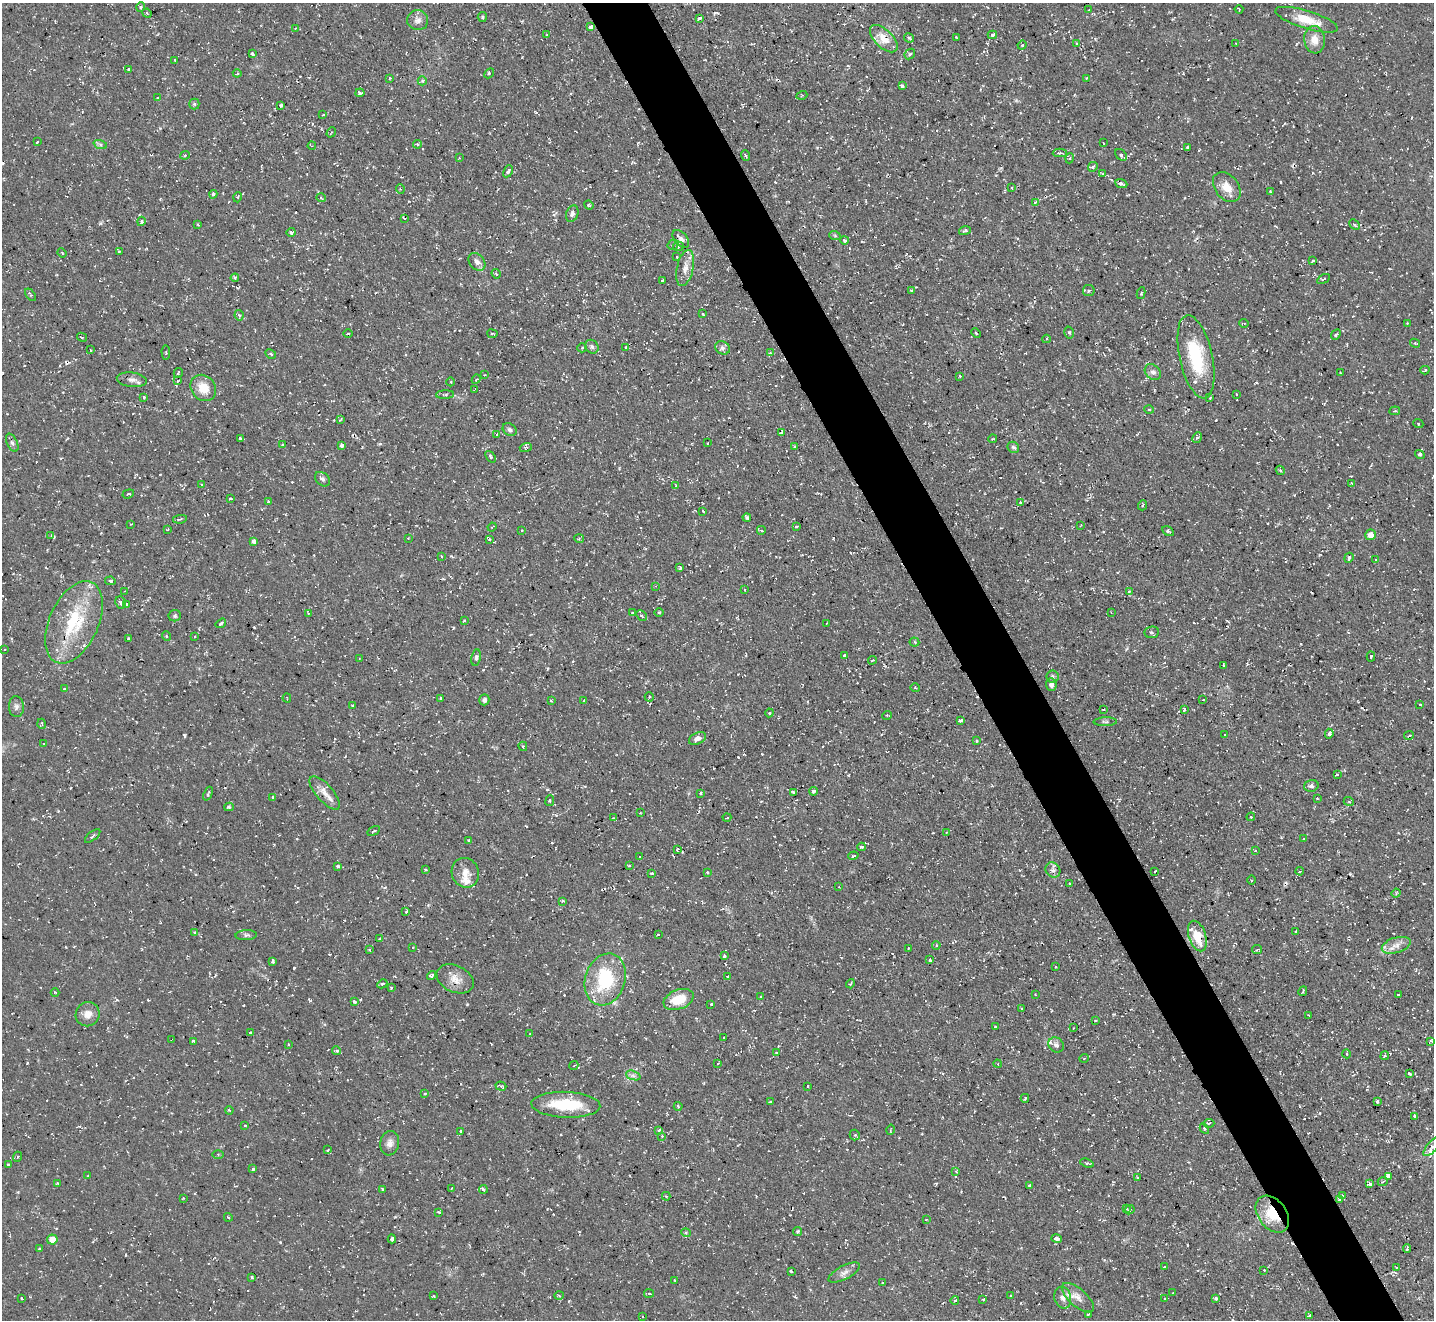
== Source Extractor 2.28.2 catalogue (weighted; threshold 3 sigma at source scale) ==
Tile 6 of 4 x 4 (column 2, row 2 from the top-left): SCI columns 1433-2864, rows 2926-4243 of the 5727 x 5714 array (HDU 1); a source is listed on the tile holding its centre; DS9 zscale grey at full resolution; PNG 1436 x 1322 px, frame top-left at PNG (2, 3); each listed source drawn as its Kron ellipse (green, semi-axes under 4 px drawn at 4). Shown black and unused: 5% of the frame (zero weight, under 2 of 3 exposures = <1% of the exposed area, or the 3 px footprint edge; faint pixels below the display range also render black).
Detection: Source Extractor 2.28.2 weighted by HDU 2 'WHT'; one run over the whole footprint, this tile lists its part. Background 0.0548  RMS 0.0065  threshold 0.0293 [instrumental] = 3 sigma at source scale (4.5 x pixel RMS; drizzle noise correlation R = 1.50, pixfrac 1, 0.05/0.05 arcsec/px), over >= 5 px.
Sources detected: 439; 23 cosmic-ray / hot-pixel residue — neither listed nor drawn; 12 inside a brighter listed object's ellipse — not listed separately; the other 404 listed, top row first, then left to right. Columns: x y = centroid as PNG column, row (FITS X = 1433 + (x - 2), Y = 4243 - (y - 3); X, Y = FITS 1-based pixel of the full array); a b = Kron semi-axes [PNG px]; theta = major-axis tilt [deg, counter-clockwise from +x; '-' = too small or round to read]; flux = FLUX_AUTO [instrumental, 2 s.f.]
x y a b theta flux
141 7 5 4 - 1
1239 9 4 3 - 0.56
1089 10 3 2 - 0.36
147 13 5 4 - 0.96
482 17 5 4 - 1.1
699 18 3 3 - 2.7
418 20 10 10 - 3.6
1307 20 33 9 -17 14
591 27 3 3 - 14
295 28 3 3 - 0.55
547 35 3 3 - 0.48
992 35 4 4 - 1.3
956 37 3 2 - 0.44
909 38 5 4 - 1.1
884 39 17 9 -45 10
1315 40 14 10 -82 6.6
1077 44 4 3 - 0.71
1236 44 3 2 - 0.47
1022 45 4 4 - 0.75
252 54 4 3 - 1.6
910 54 6 4 44 1
175 60 4 3 - 0.74
129 69 3 3 - 0.98
237 73 4 4 - 0.87
489 73 6 2 44 0.68
1087 78 4 3 - 0.69
389 79 3 3 - 0.69
422 81 4 4 - 1.1
902 86 4 3 - 1.5
360 93 4 3 - 2.9
802 95 5 3 - 0.68
157 98 4 3 - 0.75
194 104 5 5 - 1.1
281 105 3 3 - 1.2
323 115 3 2 - 0.83
331 132 5 2 - 0.55
37 142 3 2 - 0.72
1103 143 3 2 - 0.64
100 144 7 4 -19 1.3
417 144 4 4 - 1.1
312 146 4 3 - 0.73
1187 147 3 3 - 0.67
1060 153 7 3 1 1.1
185 155 4 4 - 1.1
745 155 5 2 - 0.72
1121 155 7 5 -43 1.5
459 157 3 3 - 0.6
1070 158 5 3 - 0.69
1093 167 5 4 - 1.1
508 171 6 4 63 1.8
1102 174 3 2 - 0.42
1121 184 6 4 -21 1.7
1227 187 17 11 -51 8.8
1012 188 3 2 - 0.49
400 189 5 3 - 0.63
1270 191 3 3 - 0.6
213 194 4 3 - 1.3
238 197 5 3 - 0.6
321 198 5 3 - 0.62
1035 202 4 3 - 1.8
589 205 5 4 - 0.8
572 214 8 6 69 1.9
405 218 3 2 - 0.63
141 221 4 4 - 2.1
198 224 2 2 - 0.74
1354 225 6 4 -44 1.1
965 231 6 3 17 1.2
291 232 4 3 - 2.9
835 236 6 3 -20 0.83
681 239 10 6 -49 2.7
844 240 4 4 - 1.7
673 245 5 5 - 1.2
678 246 5 5 - 1.7
119 251 4 2 - 0.55
62 253 5 3 - 0.55
677 257 3 2 - 0.49
1313 261 3 3 - 0.96
477 262 10 7 -50 3.4
685 268 18 8 78 6
496 274 5 4 - 0.98
235 278 4 3 - 1
1324 279 7 3 29 0.86
662 280 3 3 - 1.5
911 290 3 3 - 0.69
1089 291 6 5 - 1.6
1141 293 6 4 81 0.97
31 295 7 4 -51 0.98
703 314 3 3 - 0.61
239 315 5 4 - 1.1
1244 323 5 3 - 0.61
1407 323 3 2 - 0.46
976 333 5 3 - 0.73
1069 333 6 4 -73 1.5
348 334 5 3 - 0.72
492 334 5 2 - 0.57
1336 335 5 4 - 1.1
82 337 5 2 - 0.76
1046 339 4 3 - 0.63
1415 343 5 3 - 0.74
592 347 7 6 - 1.7
625 347 3 2 - 0.55
582 348 5 4 - 0.85
722 348 8 6 -29 2.1
91 350 3 2 - 0.55
166 352 7 3 -86 0.74
770 353 4 4 - 0.8
271 354 6 3 -28 0.97
1196 357 42 16 -77 39
1425 370 4 2 - 1.3
1153 372 9 7 -41 2.6
178 373 5 3 - 0.91
1341 373 3 2 - 0.81
485 375 2 2 - 0.53
959 376 3 2 - 0.82
476 379 5 4 - 0.82
132 380 15 7 -7 3.3
177 381 4 3 - 0.68
451 382 4 3 - 0.51
203 388 14 12 -49 11
475 389 4 2 - 0.73
1236 394 3 3 - 0.52
445 395 9 3 2 1.2
144 397 3 3 - 1.4
1210 398 4 3 - 0.76
1149 409 4 3 - 0.76
1395 411 5 2 - 0.75
340 420 4 3 - 0.72
1418 423 5 3 - 0.6
510 430 7 5 -33 1.8
781 433 3 3 - 0.81
497 434 4 3 - 0.78
240 438 4 3 - 0.93
1197 438 5 4 - 1.2
992 439 4 3 - 0.61
12 443 9 5 -64 1.8
708 443 3 2 - 0.52
283 445 4 4 - 1.2
341 445 3 3 - 4.1
526 447 6 3 18 0.97
795 447 3 3 - 0.95
1013 447 6 5 - 1.3
1420 454 5 4 - 1.3
490 457 6 3 -51 1.1
1280 470 5 3 - 0.84
322 479 8 6 -41 2.1
1352 483 4 3 - 0.8
202 484 4 3 - 0.72
676 486 4 3 - 0.55
128 494 6 3 18 0.84
230 498 3 2 - 0.91
268 501 3 3 - 0.55
1021 502 4 3 - 1.4
1143 505 5 3 - 0.75
703 511 3 3 - 0.67
747 517 4 4 - 1.4
180 519 7 3 9 1.2
131 524 3 2 - 0.51
1081 525 4 2 - 0.43
796 526 3 3 - 0.92
492 527 4 3 - 0.61
167 530 3 2 - 0.62
522 530 3 3 - 0.65
761 530 4 2 - 0.92
1168 531 6 4 -31 1.1
51 535 3 2 - 0.51
1370 535 5 5 - 3.8
408 538 2 2 - 0.34
579 538 5 3 - 0.72
490 539 4 3 - 0.64
254 541 4 3 - 2.4
441 556 4 3 - 0.56
1349 558 5 3 - 1.2
1376 559 3 3 - 0.83
680 567 4 3 - 0.81
110 581 5 4 - 1.3
655 586 4 3 - 0.63
745 590 3 3 - 0.61
125 591 3 3 - 0.56
1129 591 4 3 - 1.1
121 603 6 5 - 1.6
126 604 4 3 - 1.1
659 612 5 3 - 0.62
1111 612 3 2 - 0.46
308 613 3 2 - 0.61
632 613 3 3 - 1.1
641 615 6 4 -45 1.2
175 616 6 5 - 1.2
464 620 3 3 - 0.58
74 622 44 24 66 44
221 623 5 3 - 1.5
827 623 3 2 - 0.38
1152 632 7 5 7 1.4
166 636 5 3 - 0.65
195 636 4 3 - 0.61
128 639 3 2 - 0.69
914 642 5 4 - 1.1
4 649 3 2 - 0.83
844 655 4 3 - 1.4
1371 656 5 3 - 1.3
476 657 8 5 80 1.8
359 659 3 2 - 0.56
872 660 4 3 - 1
1224 666 4 2 - 0.97
1052 677 6 6 - 1.5
1051 685 6 5 - 2.9
64 688 3 3 - 1.1
915 688 5 3 - 0.52
649 697 4 4 - 1.3
287 698 4 2 - 0.6
441 699 3 3 - 1.1
484 700 5 5 - 1.8
1203 700 3 2 - 0.8
551 701 4 3 - 0.69
584 701 3 3 - 0.73
352 705 3 2 - 0.6
1420 705 3 2 - 0.51
16 706 10 7 -86 2.5
1184 709 4 3 - 1
1103 710 3 2 - 0.49
769 713 4 4 - 0.81
887 716 5 3 - 0.76
960 721 4 3 - 1.8
1105 722 12 4 1 1.4
42 724 5 3 - 0.62
1329 734 5 4 - 2.4
1225 735 2 2 - 0.41
1409 735 5 3 - 0.83
697 738 9 5 26 3
977 741 3 3 - 0.73
44 744 3 2 - 0.4
523 746 5 4 - 0.88
1337 775 4 2 - 0.74
1311 786 7 6 - 2.1
814 791 4 3 - 1.8
794 792 4 2 - 0.99
325 793 21 8 -49 5.7
700 793 3 2 - 0.84
208 794 7 3 67 0.77
272 797 3 2 - 0.44
1317 798 3 3 - 0.46
550 801 5 3 - 0.75
1349 802 5 3 - 0.72
229 807 5 4 - 0.95
640 813 2 2 - 0.45
1251 817 4 4 - 0.84
613 818 3 3 - 0.75
727 818 4 3 - 0.59
374 831 7 2 33 0.79
947 832 3 2 - 0.44
93 836 9 3 40 1.1
1304 839 4 3 - 0.61
468 840 3 3 - 0.67
862 847 4 3 - 0.99
677 850 3 2 - 0.59
1255 851 3 2 - 0.46
853 856 5 3 - 0.85
639 857 4 2 - 0.58
629 865 3 2 - 0.55
338 866 3 3 - 1.8
425 869 3 3 - 1.1
1053 870 8 7 - 2.7
1155 871 3 2 - 0.74
1300 871 4 3 - 0.91
707 872 3 3 - 0.85
465 873 15 13 -70 6.4
652 873 4 3 - 0.98
1252 880 5 3 - 0.81
1070 883 3 3 - 0.7
839 887 4 2 - 0.55
1396 893 4 3 - 0.63
563 901 4 3 - 0.99
406 912 4 3 - 0.93
1296 931 3 2 - 0.77
194 932 3 3 - 0.74
246 935 11 5 2 1.8
658 935 4 2 - 0.59
1197 936 16 8 -72 15
379 939 3 2 - 0.56
936 945 4 4 - 0.78
1396 945 15 7 17 5.2
413 947 3 2 - 0.4
909 948 2 2 - 0.58
369 950 4 3 - 0.81
1257 950 5 3 - 0.83
724 956 3 3 - 1.4
930 960 3 3 - 2.4
272 962 3 3 - 1.6
1056 967 3 2 - 0.86
432 975 5 4 - 2.1
727 976 2 2 - 0.52
455 979 19 13 -26 8
605 979 26 20 71 41
382 984 5 3 - 1.1
850 984 5 2 - 0.65
391 988 3 3 - 0.58
1303 991 5 2 - 0.7
55 992 4 3 - 0.51
1398 994 3 3 - 1.3
1035 995 3 2 - 0.69
761 997 3 3 - 0.65
679 999 15 9 21 15
354 1002 4 3 - 1
711 1004 3 3 - 0.78
1022 1009 3 2 - 0.65
88 1014 12 12 - 5.8
1309 1015 2 2 - 0.56
1095 1021 3 2 - 0.43
995 1026 3 3 - 0.83
1073 1028 2 2 - 0.39
251 1033 4 3 - 3
530 1034 3 2 - 0.66
724 1038 2 2 - 0.62
172 1040 4 2 - 0.61
193 1041 4 3 - 1.4
1431 1041 4 3 - 0.84
288 1044 3 2 - 0.71
1056 1045 8 7 - 2.7
336 1051 4 4 - 1.4
776 1053 3 3 - 1
1347 1054 4 3 - 0.58
1385 1056 5 4 - 0.9
1084 1058 5 3 - 0.6
718 1063 3 2 - 0.83
998 1064 4 2 - 0.43
574 1065 4 3 - 0.5
1409 1073 4 2 - 0.95
633 1075 7 4 -19 2
501 1086 5 4 - 1.3
808 1086 3 2 - 0.69
425 1094 4 3 - 0.69
1025 1098 4 3 - 1.1
771 1102 3 3 - 1.3
1377 1102 3 3 - 1.2
566 1105 34 13 -2 31
678 1106 4 4 - 0.75
229 1110 4 3 - 0.65
1415 1116 4 3 - 2.2
1209 1123 5 3 - 0.77
245 1125 3 2 - 0.48
1204 1128 5 3 - 1
659 1130 4 2 - 0.71
891 1130 5 2 - 0.56
461 1131 4 3 - 1.3
855 1135 5 5 - 1.1
662 1136 3 3 - 0.47
390 1143 12 9 81 3.9
1433 1146 13 5 48 3.6
328 1150 4 3 - 0.81
218 1154 5 3 - 0.73
17 1157 5 4 - 1.1
1087 1163 7 3 -20 1.2
8 1164 3 3 - 2.9
253 1169 3 3 - 1.7
956 1172 3 2 - 0.56
88 1176 3 3 - 0.85
1388 1176 4 3 - 40
1137 1177 4 3 - 0.65
1383 1181 5 3 - 0.77
57 1183 4 3 - 0.9
1370 1184 4 3 - 9
1029 1186 4 3 - 1.9
452 1188 3 2 - 0.49
382 1189 4 3 - 0.8
483 1189 4 4 - 1.7
1343 1195 3 3 - 3.1
666 1196 4 4 - 0.96
183 1198 3 2 - 0.5
1340 1200 4 3 - 3.6
1127 1209 3 2 - 0.5
1130 1210 5 3 - 0.77
439 1212 3 3 - 0.77
1272 1214 20 14 -53 22
228 1217 4 3 - 0.62
926 1220 4 2 - 0.43
797 1231 4 4 - 1
686 1233 5 3 - 0.72
1057 1238 5 4 - 2.6
52 1239 5 5 - 6.5
392 1239 4 3 - 1.3
1407 1248 4 2 - 0.91
40 1249 4 3 - 2.4
1165 1267 3 2 - 0.95
1396 1267 4 3 - 0.69
1264 1270 3 2 - 0.53
791 1271 4 3 - 2.8
844 1273 17 7 27 3.9
252 1277 3 3 - 0.86
675 1280 3 2 - 0.54
883 1283 3 3 - 0.6
649 1293 5 3 - 0.8
1173 1293 3 2 - 0.45
559 1295 5 3 - 0.77
1011 1295 3 2 - 0.43
433 1296 4 3 - 0.65
1063 1298 11 8 -75 3.7
1078 1298 20 9 -42 5.8
1216 1298 3 3 - 1.8
21 1299 3 2 - 0.84
983 1299 3 2 - 0.47
1165 1299 3 3 - 0.79
955 1300 4 3 - 0.57
1088 1314 3 3 - 0.77
1309 1316 4 3 - 1.2
643 1317 2 2 - 0.66
Overlapping masked pixels (flux is a lower limit): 5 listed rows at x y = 591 27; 884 39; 74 622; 605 979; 1272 1214
Isophote crosses this tile's border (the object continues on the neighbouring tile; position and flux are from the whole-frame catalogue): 1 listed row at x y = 1433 1146
Unlisted compact peaks at least as high as the median listed source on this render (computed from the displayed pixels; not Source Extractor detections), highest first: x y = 294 968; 184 735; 27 1063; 100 223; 833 538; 467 1004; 280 1242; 453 628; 522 57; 1208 79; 310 1001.